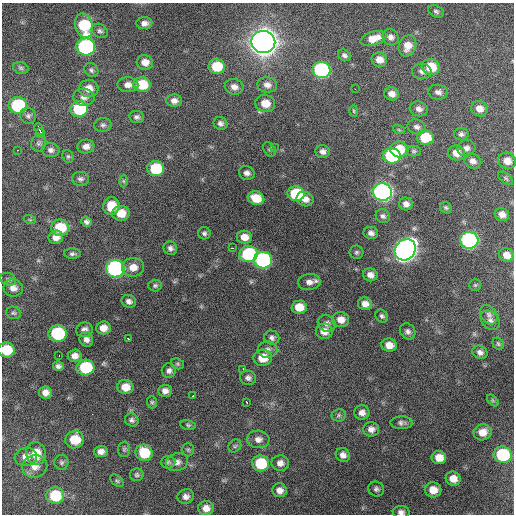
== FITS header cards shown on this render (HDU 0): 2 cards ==
NAXIS1  =                  512 / Axis length
NAXIS2  =                  512 / Axis length

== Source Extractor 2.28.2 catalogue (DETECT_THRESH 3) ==
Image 512 x 512 px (HDU 0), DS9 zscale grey, 1 PNG px = 1 image px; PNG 516 x 516 px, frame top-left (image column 1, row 512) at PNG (2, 3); each listed source drawn as its Kron ellipse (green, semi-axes under 4 px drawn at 4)
Background 2010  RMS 45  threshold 135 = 3 sigma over >= 5 px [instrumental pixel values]
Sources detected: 171; all 171 listed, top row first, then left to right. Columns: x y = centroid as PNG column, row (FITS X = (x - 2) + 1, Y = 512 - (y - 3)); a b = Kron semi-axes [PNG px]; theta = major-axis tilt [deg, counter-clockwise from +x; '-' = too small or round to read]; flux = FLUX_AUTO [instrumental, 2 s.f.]
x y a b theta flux
436 11 8 5 -27 7.1e+03
144 23 8 6 3 1.5e+04
84 26 12 9 -73 1.7e+05
100 31 8 6 -32 9.1e+03
391 37 8 7 - 1.3e+04
374 38 13 7 18 3.7e+04
263 42 12 11 - 4.3e+06
407 46 11 8 68 3.3e+04
86 47 9 8 - 5.5e+05
344 55 7 5 -32 8.7e+03
379 60 8 7 - 2.7e+04
145 62 8 7 - 2.5e+04
217 66 8 7 - 8.9e+04
431 67 9 8 - 7.7e+04
21 68 8 5 -17 7.1e+03
91 70 7 6 - 8.1e+03
321 70 9 8 - 5.2e+05
422 71 10 7 -3 1.1e+04
128 85 10 7 -2 2.0e+04
142 85 8 7 - 8.9e+04
267 85 10 7 -7 1.7e+04
234 87 9 7 -18 1.8e+04
89 88 9 8 - 3.0e+04
355 89 3 2 - 2.7e+03
438 92 10 7 -4 1.4e+04
392 94 7 6 - 2.0e+04
84 97 10 8 -5 1.7e+04
174 101 8 6 1 1.5e+04
265 103 10 8 -9 4.4e+04
18 105 9 8 - 2.8e+05
79 109 9 8 - 1.7e+05
419 109 9 7 -18 1.5e+04
479 109 8 7 - 2.3e+04
354 111 6 4 -88 3.8e+03
28 116 8 7 - 9.9e+03
137 117 7 6 - 8.6e+03
220 123 7 6 - 1.0e+04
103 125 8 7 - 8.4e+03
417 127 9 7 -19 1.1e+04
39 129 6 2 -64 1.4e+04
399 130 6 3 -19 3.6e+03
41 133 5 2 - 1.1e+04
461 134 7 6 - 9.5e+03
425 137 8 7 - 1.0e+05
39 143 8 7 - 8.3e+03
86 146 8 7 - 1.7e+04
275 147 4 3 - 3.4e+03
466 148 9 8 - 1.4e+04
270 149 8 5 -53 6.1e+03
399 149 9 8 - 6.8e+04
18 150 2 2 - 1.8e+03
51 150 9 7 -9 1.1e+04
322 151 7 6 - 1.3e+04
414 151 7 5 -2 5.3e+03
456 153 8 7 - 2.8e+04
68 156 6 5 - 5.3e+03
392 156 9 7 -17 3.1e+05
473 161 9 7 -26 1.6e+04
507 161 9 8 - 2.7e+04
156 169 8 7 - 1.4e+05
247 173 8 7 - 1.3e+04
506 178 9 5 -39 5.6e+03
80 179 8 7 - 9.3e+03
124 181 6 4 -89 4.4e+03
382 192 9 8 - 1.4e+06
296 194 8 7 - 1.7e+05
256 198 8 6 -21 6.0e+04
305 199 8 7 - 2.2e+04
406 204 7 6 - 1.5e+04
111 206 9 8 - 5.4e+04
446 208 6 5 - 4.9e+03
121 213 9 7 4 4.3e+04
502 214 7 6 - 2.0e+04
383 216 7 6 - 8.7e+03
30 220 6 4 -19 3.6e+03
87 222 5 4 - 9.0e+03
60 228 9 8 - 1.0e+05
204 233 6 6 - 8.2e+03
371 233 7 6 - 1.2e+04
56 237 7 6 - 2.1e+04
244 237 8 6 -5 2.8e+04
469 240 9 8 - 7.4e+05
170 248 7 6 - 1.0e+04
232 248 3 2 - 5.2e+03
405 250 11 10 - 2.3e+06
356 252 7 6 - 6.6e+03
72 254 8 5 -1 7.5e+03
249 254 9 8 - 3.0e+05
506 255 7 6 - 2.5e+04
263 260 9 8 - 5.3e+05
133 267 11 9 1 3.2e+04
115 269 9 8 - 7.0e+05
370 275 7 6 - 1.8e+04
8 279 8 6 -21 7.2e+03
309 282 11 8 8 1.9e+04
155 285 7 6 - 6.8e+03
475 285 6 6 - 4.6e+03
13 288 10 8 -10 2.0e+04
129 301 7 6 - 1.2e+04
365 304 7 6 - 2.1e+04
299 307 7 6 - 4.5e+04
13 313 7 6 - 6.0e+03
489 315 10 7 -58 1.2e+04
382 316 7 5 -44 7.3e+03
341 320 8 7 - 2.6e+04
490 320 11 8 -45 1.4e+04
327 323 9 8 - 1.4e+04
103 328 7 6 - 2.7e+04
84 330 8 7 - 1.5e+04
324 331 8 8 - 2.7e+04
408 331 8 7 - 1.1e+04
58 334 9 8 - 2.6e+05
272 338 7 7 - 9.9e+03
86 339 7 6 - 1.5e+04
128 339 3 2 - 3.8e+03
498 344 6 5 - 5.0e+03
389 345 8 6 -10 2.8e+04
6 350 8 7 - 7.7e+04
267 350 10 8 -3 1.4e+04
480 352 8 6 -26 1.3e+04
59 356 3 2 - 3.8e+03
75 356 7 6 - 1.8e+04
263 358 9 8 - 5.1e+04
177 364 7 5 -21 5.2e+03
58 366 5 5 - 9.3e+03
85 367 9 8 - 1.8e+05
243 369 3 2 - 3.4e+03
169 371 7 7 - 1.1e+04
248 378 8 7 - 1.1e+04
125 387 8 7 - 3.6e+04
165 391 7 6 - 1.5e+04
45 392 6 6 - 1.8e+04
193 396 3 2 - 6.0e+03
493 400 7 4 -46 4.7e+03
152 402 6 5 - 5.4e+03
247 402 3 2 - 5.7e+03
362 412 7 7 - 1.6e+04
339 415 7 6 - 7.1e+03
132 420 7 6 - 8.7e+03
402 423 11 6 0 1.0e+04
188 425 8 5 -11 5.3e+03
371 429 8 7 - 1.6e+04
483 432 9 8 - 2.9e+04
258 439 11 8 -5 1.9e+04
75 440 9 8 - 7.1e+04
235 446 7 5 46 5.3e+03
124 449 7 6 - 6.6e+03
188 449 7 6 - 5.1e+03
101 451 7 5 2 1.6e+04
36 453 11 10 - 5.2e+04
144 453 8 8 - 9.5e+04
343 455 7 6 - 1.5e+04
503 455 9 8 - 2.1e+05
26 457 11 9 10 2.4e+04
439 458 7 6 - 3.2e+04
62 462 7 7 - 7.1e+03
168 462 7 6 - 6.7e+03
177 462 11 9 15 1.8e+04
261 463 8 8 - 1.3e+05
280 463 9 8 - 1.7e+04
35 467 12 11 - 2.6e+04
137 475 7 6 - 6.5e+03
453 479 7 7 - 2.7e+04
117 481 8 5 -41 5.2e+03
376 489 8 7 - 9.4e+03
280 490 7 7 - 1.8e+04
433 490 8 7 - 3.4e+04
55 496 9 8 - 1.1e+05
186 497 8 7 - 1.5e+04
206 508 8 7 - 2.2e+04
401 512 8 6 -1 1.2e+04
At the frame edge (FLAGS 8, measured only in part): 2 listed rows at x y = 6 350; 401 512